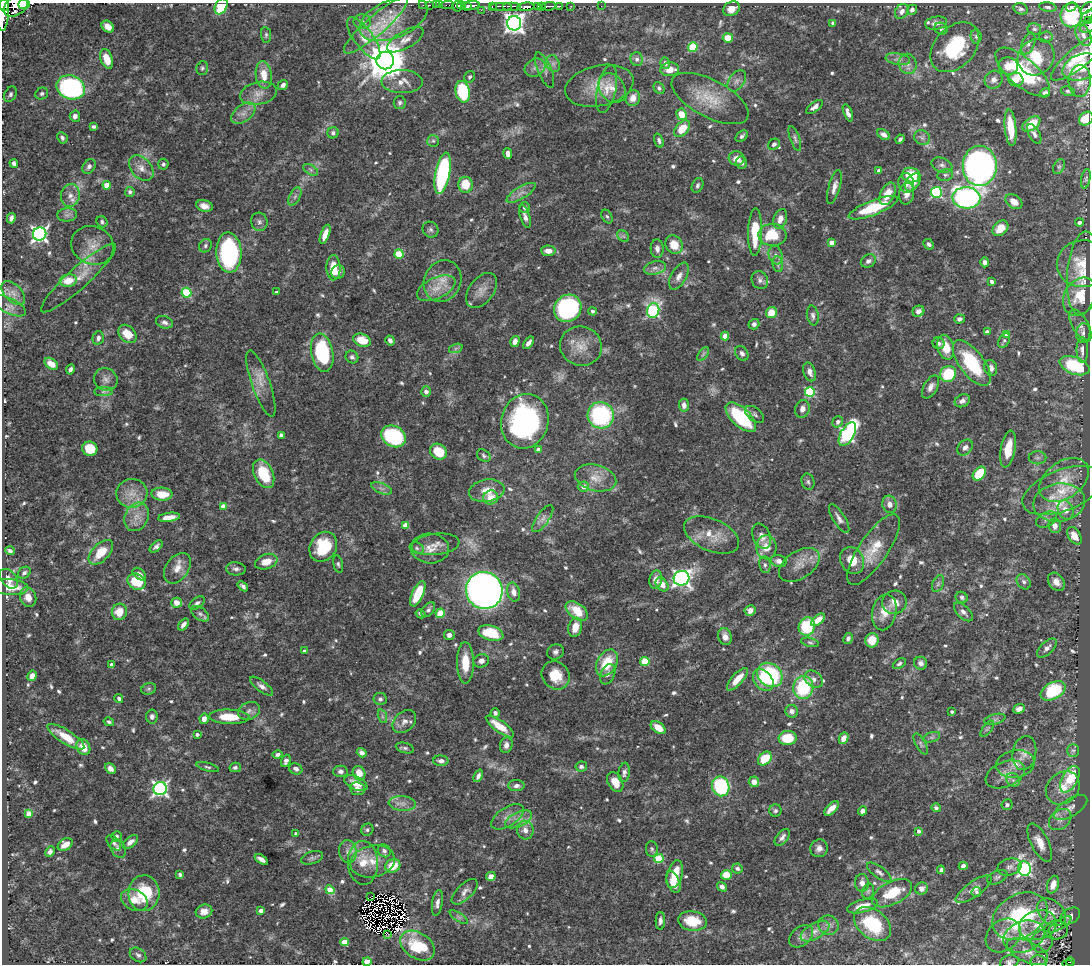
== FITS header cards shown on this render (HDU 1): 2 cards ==
NAXIS1  =                 1088
NAXIS2  =                  962

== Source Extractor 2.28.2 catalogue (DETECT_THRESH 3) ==
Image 1088 x 962 px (HDU 1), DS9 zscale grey, 1 PNG px = 1 image px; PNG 1092 x 966 px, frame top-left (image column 1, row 962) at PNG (2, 3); each listed source drawn as its Kron ellipse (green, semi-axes under 4 px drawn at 4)
Background 0.621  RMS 0.016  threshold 0.0487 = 3 sigma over >= 5 px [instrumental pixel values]
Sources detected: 674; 11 with non-positive FLUX_AUTO (blend fragments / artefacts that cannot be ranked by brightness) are neither listed nor drawn; of the other 663, the 500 brightest by FLUX_AUTO listed and drawn (163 fainter detections omitted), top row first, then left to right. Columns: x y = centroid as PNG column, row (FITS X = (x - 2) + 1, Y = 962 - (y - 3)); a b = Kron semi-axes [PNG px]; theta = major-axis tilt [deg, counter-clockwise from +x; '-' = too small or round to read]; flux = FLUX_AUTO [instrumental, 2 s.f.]
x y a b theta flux
24 4 6 5 - 550
4 5 5 5 - 690
423 5 2 2 - 4.9
430 5 3 2 - 12
436 5 2 2 - 7.1
440 5 2 2 - 6.3
448 5 6 2 0 17
461 5 4 3 - 200
471 5 9 3 3 450
16 6 14 9 38 1400
221 6 8 6 63 39
457 6 5 4 - 380
501 6 11 2 0 160
512 6 9 2 0 150
537 6 2 2 - 46
549 6 7 3 5 350
559 6 4 2 - 41
571 6 3 2 - 2.9
601 6 2 2 - 2.6
467 7 3 3 - 280
492 7 3 2 - 47
526 7 8 4 6 520
541 7 3 3 - 25
1048 7 9 4 -8 2.9
1071 7 5 3 - 89
1087 8 8 4 39 160
732 9 9 6 31 9.5
1021 9 7 5 -22 3.1
481 10 2 2 - 58
912 10 5 4 - 3.6
902 11 8 6 52 5.4
3 13 18 5 85 1500
1071 15 12 10 89 95
1087 16 7 3 46 9.7
393 19 36 19 22 44
1088 20 2 2 - 5.9
362 22 9 7 -1 4
514 23 7 7 - 650
833 23 4 3 - 2.4
936 23 11 6 9 6.8
376 25 41 9 41 31
108 27 7 5 -40 9.1
1088 27 8 5 18 2.5
941 29 7 5 -29 3
1034 29 7 6 - 2.6
266 35 8 5 -82 2.2
1083 35 11 7 -64 6.7
976 36 7 5 -85 2.6
1046 37 6 5 - 2.2
364 38 25 9 -53 14
728 38 5 4 - 25
405 40 20 8 30 9.4
1028 44 11 6 68 4.6
693 47 5 4 - 59
955 47 29 20 47 83
1036 57 19 17 44 38
1079 57 35 10 39 34
107 59 10 6 -71 16
637 59 7 6 - 4.5
898 59 12 5 -9 5
385 61 9 8 - 3500
665 63 6 5 - 3.9
553 64 9 6 -69 4.1
908 64 10 9 - 6
1008 66 10 8 -20 14
1082 67 20 12 18 25
202 68 7 5 74 2.3
535 68 11 8 28 6.1
670 69 9 7 4 12
544 70 19 7 -67 6.6
1023 72 34 14 -41 88
264 75 14 8 -83 18
470 77 6 5 - 2.5
994 80 9 8 - 6.4
1016 80 7 7 - 13
737 81 12 7 56 5.5
1080 81 16 11 86 11
402 82 21 11 -1 14
283 85 5 4 - 4.3
599 86 35 20 13 32
71 87 14 11 -21 240
612 88 16 12 -53 13
659 88 6 5 - 2.4
607 89 24 9 77 14
1068 91 7 5 -10 2.3
463 92 11 7 -80 71
259 93 19 11 12 13
1045 93 5 4 - 3.9
10 94 8 6 59 3.3
42 94 6 5 - 2.8
633 98 8 7 - 11
710 98 42 18 -28 37
400 103 6 6 - 2.5
814 107 9 4 36 5
243 113 13 8 37 8
848 113 9 3 -70 5.8
682 114 6 5 - 20
75 116 6 5 - 4.9
1086 119 8 6 39 22
1031 124 10 6 35 25
94 127 4 4 - 2.3
1010 128 18 5 -84 34
682 129 10 6 48 28
333 133 6 5 - 2.9
1034 134 11 5 -60 4.3
883 135 7 4 -33 5
742 136 7 4 43 3
62 138 6 5 - 2.7
795 138 13 5 -70 3.3
922 138 8 7 - 3.7
900 139 5 3 - 2.4
433 141 6 6 - 2.5
659 141 7 4 -71 3
774 144 6 5 - 3
508 154 5 4 - 6.8
736 158 8 7 - 9.9
14 163 4 4 - 3.8
742 163 6 5 - 3.7
163 164 5 5 - 3.2
942 165 11 7 -20 4.2
980 166 20 17 -90 410
89 167 8 6 55 3.8
1059 167 8 5 63 2.4
141 168 15 10 -49 10
311 170 8 5 -32 3.1
879 171 4 3 - 2.7
443 173 21 7 79 160
911 175 9 7 -12 29
945 175 8 6 12 3
1086 179 10 4 79 2.3
913 182 10 6 56 9.8
906 183 10 7 -80 8
107 185 4 4 - 19
465 185 8 7 - 24
697 185 8 5 66 2.7
834 187 17 5 75 7.9
130 192 5 5 - 2.7
936 192 5 5 - 110
521 193 16 6 31 7.3
888 194 12 7 64 16
907 194 11 7 81 8.1
70 195 11 9 78 8.7
295 196 10 5 63 4
966 198 14 10 -3 320
1014 202 9 6 -34 12
204 206 8 5 -17 7.6
524 208 5 5 - 2.7
873 208 26 7 21 52
67 215 10 6 6 4.6
607 216 7 5 -62 2.2
525 217 12 4 -72 5.5
11 218 5 4 - 4.2
780 219 10 6 72 9.5
102 222 6 5 - 2.5
259 222 9 8 - 4.2
1079 222 4 4 - 4.2
1000 228 9 6 43 15
430 230 8 7 - 3
755 232 24 7 88 42
40 234 7 6 - 350
325 234 10 4 70 11
773 235 14 11 -2 35
623 236 7 5 -43 2.6
832 242 4 4 - 10
929 244 6 4 -44 3.6
93 245 21 19 -23 20
674 245 9 8 - 19
205 246 7 6 - 2.5
657 249 9 6 -86 5.5
548 251 7 5 -3 10
229 253 20 12 -87 190
399 254 4 4 - 50
776 255 9 7 -73 4.9
868 261 8 6 28 4.6
985 262 5 4 - 4.4
778 264 8 5 -82 3.2
1083 264 26 23 6 26
333 268 12 7 -88 24
655 268 11 6 15 5
338 272 7 6 - 4.7
1083 273 42 16 85 28
679 276 15 7 60 7.5
78 278 50 10 42 22
760 280 9 8 - 4.6
68 281 9 6 10 19
442 281 21 18 64 22
992 281 4 3 - 3.1
436 288 21 10 25 17
481 290 20 12 53 12
277 292 3 3 - 3.2
13 293 14 8 -45 8.9
186 293 5 5 - 61
1080 297 20 15 59 27
10 306 17 7 -27 7.3
568 308 14 13 - 160
592 311 4 4 - 2.4
653 311 7 6 - 180
918 311 6 5 - 5.2
771 313 5 5 - 18
813 315 10 6 -80 3.4
959 319 5 4 - 3.9
164 322 9 6 -18 4
754 324 5 5 - 3.7
1080 326 18 8 -61 6.3
987 332 4 4 - 4.9
1083 333 10 7 82 3.3
127 334 10 7 -47 18
1007 335 4 4 - 9.3
725 336 4 4 - 19
98 338 7 5 76 4.5
362 340 9 6 -19 25
390 340 5 4 - 4
1004 340 8 5 63 3
515 341 6 4 75 6.6
528 343 7 3 53 4.4
938 343 6 5 - 3
581 346 21 19 -17 22
946 347 12 8 -74 20
456 348 7 4 19 2.2
1082 350 13 5 -89 6.5
322 353 19 11 -79 100
742 353 8 6 -58 4.6
703 354 8 4 54 2.5
352 357 7 6 - 3.1
972 363 27 12 -53 70
51 364 7 5 -34 13
1074 366 15 8 -21 66
991 368 8 6 -73 5.4
70 369 5 4 - 3.1
810 372 9 6 -72 6.3
948 374 8 7 - 46
106 379 12 11 - 7.3
261 384 35 9 -70 16
931 387 13 7 61 6.5
103 392 9 4 1 3.1
426 392 5 5 - 5.7
810 392 5 5 - 84
962 401 8 6 29 5.6
684 405 6 5 - 7
802 409 9 7 72 6.7
755 414 11 6 -38 3.9
601 415 13 13 - 120
741 417 19 9 -44 78
525 421 27 23 75 230
838 422 6 5 - 3.8
847 434 13 6 60 230
281 435 4 4 - 3.9
394 436 13 10 -29 120
965 447 9 7 46 5
90 449 8 7 - 27
1008 449 19 7 79 22
538 450 4 4 - 5.6
439 452 9 7 -37 30
484 456 7 5 -36 2.4
1037 458 9 6 0 3.3
264 474 15 9 -64 42
979 474 8 5 50 43
596 478 21 13 -15 17
1064 480 27 18 36 34
808 482 8 6 -76 2.7
583 487 5 5 - 6
381 488 11 5 -21 4
1063 490 42 20 21 46
487 491 18 11 9 15
132 493 15 14 - 16
162 494 10 6 -2 20
491 498 7 7 - 13
1059 503 26 19 8 39
890 504 9 7 -73 7.9
224 506 4 4 - 15
1066 510 10 7 -67 9.7
136 517 15 11 65 13
169 517 11 4 7 11
839 518 17 6 -58 5.6
543 519 16 6 55 5.9
1047 519 11 7 28 4.7
406 525 4 4 - 19
1055 526 7 6 - 7.7
712 535 29 16 -23 24
762 536 13 8 -67 9.2
1074 536 9 6 -57 14
436 544 24 10 7 12
156 546 7 4 41 3.5
323 547 16 13 58 47
766 547 12 10 -87 16
417 548 7 5 -24 3.1
430 548 19 15 -3 16
873 550 41 14 56 32
10 551 4 3 - 3.4
101 552 15 8 46 23
852 560 14 11 -61 24
779 561 8 5 -14 5.7
266 562 11 7 18 14
338 564 9 4 -78 2.3
765 565 8 5 -81 3.4
799 565 23 13 34 16
177 568 17 11 54 13
236 569 10 6 -4 4
24 573 7 5 40 3.1
139 574 8 5 -42 4.5
682 578 8 7 - 410
9 579 11 7 -50 6.5
656 579 9 6 77 7.8
136 582 9 7 -31 35
1024 582 8 6 -56 4.1
1056 582 10 7 -52 9.9
662 584 8 5 -49 10
938 584 9 5 66 2.9
243 586 6 4 -40 3.4
10 587 18 8 -5 20
484 590 19 18 - 860
514 592 10 6 -75 8.4
418 594 13 5 66 37
28 597 10 8 -70 12
962 597 6 5 - 2.6
894 602 12 11 - 13
176 603 5 5 - 12
197 603 9 5 34 3.3
428 610 8 5 50 3.5
750 610 5 5 - 5.8
577 611 13 7 -36 27
119 612 8 7 - 17
884 612 18 12 78 17
963 612 12 6 -44 5.1
440 613 5 4 - 24
200 614 10 6 -36 3.8
420 614 5 3 - 2.7
818 620 8 4 40 13
183 624 6 4 52 4.7
807 626 9 8 - 55
575 627 10 7 75 15
491 633 13 7 -16 44
449 635 5 5 - 4.9
725 637 8 6 -69 7.8
848 638 6 4 61 3.5
872 640 7 6 - 20
810 642 9 4 -11 2.3
1047 648 12 6 43 6.8
305 651 3 3 - 3.1
555 652 8 7 - 4
481 661 8 6 17 4.4
645 661 4 4 - 50
465 663 21 8 -90 21
607 663 14 9 61 35
921 663 6 6 - 5.2
899 664 7 4 33 2.3
112 665 4 4 - 5.4
608 674 11 7 67 4.2
555 675 15 13 -49 25
770 675 13 11 -38 110
32 676 5 4 - 7.8
737 679 14 5 48 16
814 679 10 7 -37 6.1
763 680 12 8 -52 17
262 686 14 5 -38 5.5
803 687 11 10 - 83
149 689 7 5 21 2.2
1053 691 13 8 29 73
119 699 5 4 - 2.8
380 699 6 6 - 3.4
1019 709 6 4 25 7
249 711 11 8 23 5.6
792 711 6 6 - 5.1
952 712 3 3 - 2.4
495 713 5 4 - 3.6
382 716 7 4 -72 2.5
152 717 7 5 81 3.8
229 717 20 7 -2 30
204 719 5 4 - 6.3
995 719 11 5 15 3.1
404 721 13 9 43 7.6
109 722 5 4 - 2.5
500 726 17 5 -36 23
658 728 8 5 -35 15
987 729 9 4 54 2.7
197 734 3 3 - 3.2
66 737 21 7 -32 26
932 737 9 5 18 2.8
788 738 9 7 2 34
844 738 6 4 61 8.7
921 744 12 5 -62 2.9
506 745 8 6 75 6.1
83 747 8 6 -58 16
405 748 9 5 -16 2.7
1073 750 6 6 - 2.7
362 753 5 4 - 3.9
1024 753 17 12 80 11
277 754 5 4 - 3.4
765 759 8 5 47 36
286 761 6 4 68 3.8
441 761 7 5 -2 5
1015 764 19 13 9 16
581 766 6 5 - 3.8
208 767 11 3 -16 2.4
235 767 6 4 13 2.7
110 768 6 5 - 5.7
296 769 7 5 -24 4.1
340 771 7 6 - 4.1
624 772 10 5 82 4.1
359 773 7 6 - 14
1005 774 20 12 22 14
478 776 6 4 65 4.4
1070 779 15 8 61 38
1013 780 7 6 - 3.5
615 782 11 7 -61 14
754 782 5 5 - 8.3
356 783 12 6 -25 15
516 786 8 5 2 4.7
721 786 10 8 -70 120
1063 788 18 15 41 19
160 789 7 6 - 290
357 789 7 6 - 5.7
402 803 14 7 -5 7.5
1007 805 6 5 - 3.1
1071 807 19 8 32 9
831 808 9 5 45 10
936 808 4 4 - 3.6
775 811 6 6 - 2.5
862 811 4 4 - 5.3
29 814 4 4 - 16
507 817 18 9 32 10
519 819 14 7 25 9.1
1060 820 12 9 40 8.1
367 830 6 5 - 2.4
525 830 9 8 - 8.2
919 831 3 3 - 4.2
296 833 3 3 - 2.2
116 836 5 5 - 2.6
782 837 10 5 51 4.7
130 842 9 5 39 6.8
114 843 9 5 -48 2.7
1040 843 21 8 -63 14
65 845 8 5 31 10
819 848 9 8 - 6.4
118 849 10 7 -63 4.7
652 849 8 5 -83 2.6
384 851 7 6 - 3.2
50 852 5 4 - 3.5
348 852 11 9 -80 7
312 858 11 6 18 3.2
261 859 7 4 -32 5.8
659 859 4 4 - 61
372 861 22 15 12 22
363 863 22 15 -87 23
393 866 8 6 26 21
963 866 4 4 - 4.9
1010 867 12 8 16 5.7
737 868 5 5 - 3.1
1024 868 7 6 - 230
941 870 4 4 - 3.2
879 872 14 5 -36 4.3
675 874 14 7 74 25
180 875 4 3 - 2.9
726 875 5 5 - 22
491 876 5 4 - 7.8
997 877 11 6 25 3.4
673 882 11 6 -70 14
862 883 9 7 -86 6.5
1053 885 9 5 72 12
722 887 5 4 - 4.7
921 888 6 6 - 5.8
974 889 21 7 35 9.3
330 890 5 4 - 19
868 891 8 6 68 2.5
465 892 16 7 45 6.2
976 892 5 4 - 2.2
144 893 18 15 86 49
892 893 22 11 27 33
370 897 3 2 - 3
134 900 14 10 -27 13
437 903 13 5 81 5.5
862 906 16 6 14 14
204 911 8 7 - 8.3
261 911 4 4 - 7.8
1051 912 16 11 -42 12
1020 916 29 21 30 110
1070 916 11 7 31 4.7
459 917 10 4 -34 2.9
660 921 9 4 88 3.8
692 921 14 9 -8 31
872 924 21 14 -38 62
1060 924 13 4 33 3.4
828 925 10 9 - 6.3
1038 925 19 14 16 20
1056 930 12 9 4 4.7
815 931 16 7 29 9.1
388 934 3 2 - 2.4
801 936 13 9 38 7
1003 936 19 15 39 16
1024 937 21 15 22 23
344 942 4 4 - 24
1042 942 11 10 - 6.1
418 946 19 13 -34 40
1027 952 22 10 -24 13
138 955 9 6 -34 3.3
367 962 4 4 - 25
1009 962 9 6 15 3.8
1070 962 4 4 - 35
1039 963 8 7 - 2.9
1068 964 5 2 - 39
At the frame edge (FLAGS 8, measured only in part): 12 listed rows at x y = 24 4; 221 6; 1087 8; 3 13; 1087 16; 1088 20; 1088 27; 1086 119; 367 962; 1009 962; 1039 963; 1068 964
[163 fainter detections neither listed nor drawn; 11 non-positive-flux detections neither listed nor drawn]